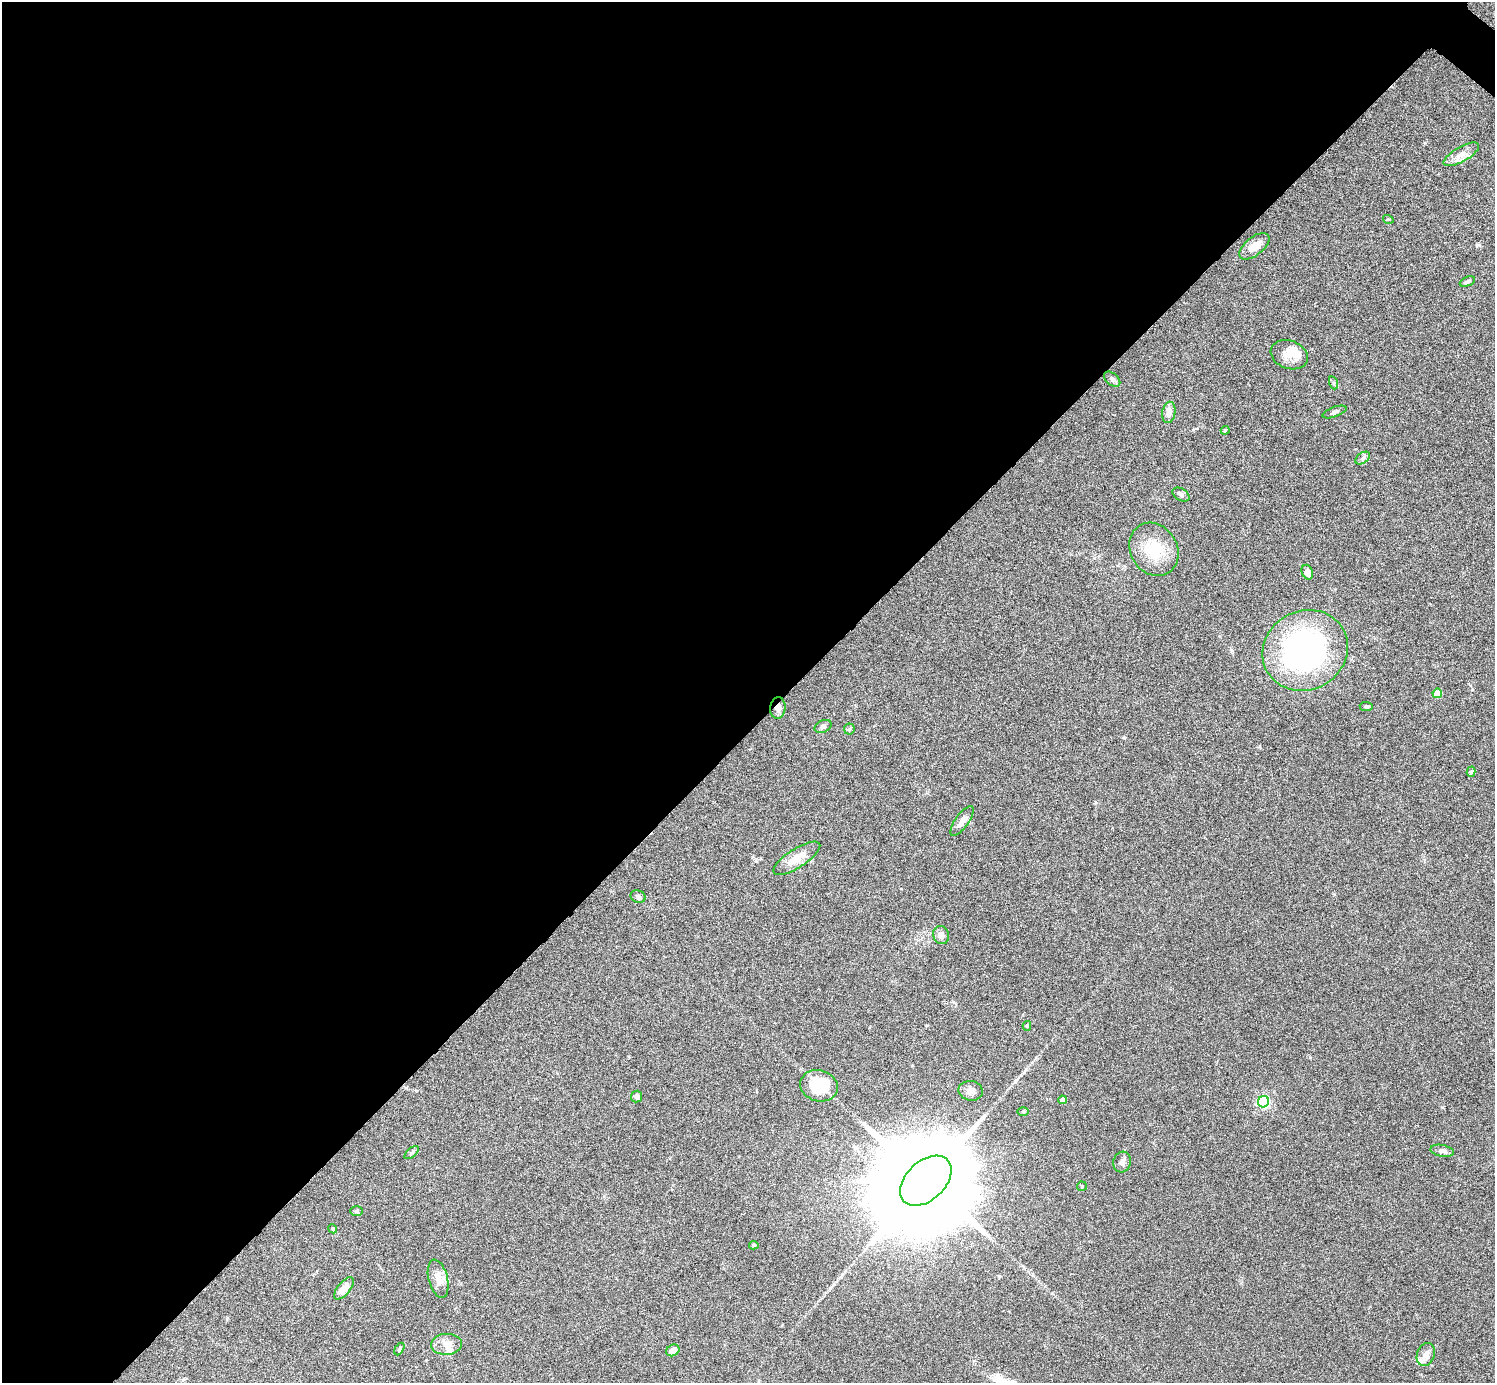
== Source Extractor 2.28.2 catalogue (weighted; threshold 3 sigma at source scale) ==
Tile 5 of 4 x 4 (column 1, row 2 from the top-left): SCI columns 2-1494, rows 2918-4298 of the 5975 x 5977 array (HDU 1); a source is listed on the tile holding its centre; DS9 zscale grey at full resolution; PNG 1497 x 1385 px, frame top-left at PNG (2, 2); each listed source drawn as its Kron ellipse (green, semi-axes under 4 px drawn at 4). Shown black and unused: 53% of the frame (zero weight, under 4 of 8 exposures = <1% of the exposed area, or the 3 px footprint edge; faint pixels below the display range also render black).
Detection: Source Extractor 2.28.2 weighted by HDU 2 'WHT'; one run over the whole footprint, this tile lists its part. Background 0.0778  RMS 0.0051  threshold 0.021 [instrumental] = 3 sigma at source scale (4.09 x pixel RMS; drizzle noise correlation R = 1.36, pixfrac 0.8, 0.05/0.05 arcsec/px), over >= 5 px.
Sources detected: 50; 2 inside a brighter object's white glare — neither listed nor drawn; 2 inside a brighter listed object's ellipse — not listed separately; the other 46 listed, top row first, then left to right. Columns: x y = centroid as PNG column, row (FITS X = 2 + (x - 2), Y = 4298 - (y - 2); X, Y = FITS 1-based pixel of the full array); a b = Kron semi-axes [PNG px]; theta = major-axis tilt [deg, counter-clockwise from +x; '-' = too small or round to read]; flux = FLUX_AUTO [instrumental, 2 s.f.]
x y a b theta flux
1461 154 20 7 30 4
1388 219 5 3 - 0.48
1254 246 18 9 38 5.6
1467 282 8 4 24 1.1
1289 355 19 14 -21 6.1
1112 379 9 6 -40 1.2
1334 383 7 4 -71 0.73
1169 412 11 6 81 3.4
1334 412 12 5 20 1.2
1225 430 4 3 - 0.52
1363 458 8 5 37 1.1
1181 494 9 6 -31 1.3
1154 549 28 23 -58 16
1307 572 7 5 -68 3
1305 650 44 39 30 120
1437 693 5 4 - 12
1366 707 6 4 -8 0.78
778 708 11 7 84 2.8
823 726 9 6 24 1.3
849 729 5 5 - 0.68
1471 772 5 4 - 0.7
962 821 18 6 55 3.5
797 858 27 9 33 7.7
638 897 8 6 -19 1.2
941 935 9 8 - 2.6
1027 1026 5 4 - 0.64
819 1086 19 15 -16 19
971 1091 12 9 -10 3.1
637 1096 6 5 - 1.7
1062 1100 4 4 - 2.9
1264 1102 6 5 - 63
1023 1112 5 3 - 0.47
1442 1151 12 6 -11 1.9
412 1153 8 4 42 0.9
1122 1162 10 9 - 2.1
926 1181 30 19 43 18000
1082 1186 5 4 - 0.51
356 1211 6 5 - 0.79
333 1229 4 3 - 0.4
754 1245 5 4 - 0.7
438 1279 20 9 -76 4.7
344 1288 13 6 51 4.2
447 1344 15 10 4 3.9
399 1349 7 4 61 0.68
673 1350 7 5 30 2.4
1426 1355 12 8 69 3.2
Overlapping masked pixels (flux is a lower limit): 1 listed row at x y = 778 708
Unlisted compact peaks at least as high as the median listed source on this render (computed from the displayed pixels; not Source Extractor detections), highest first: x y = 1477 245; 1442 1107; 1310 1057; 1425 143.